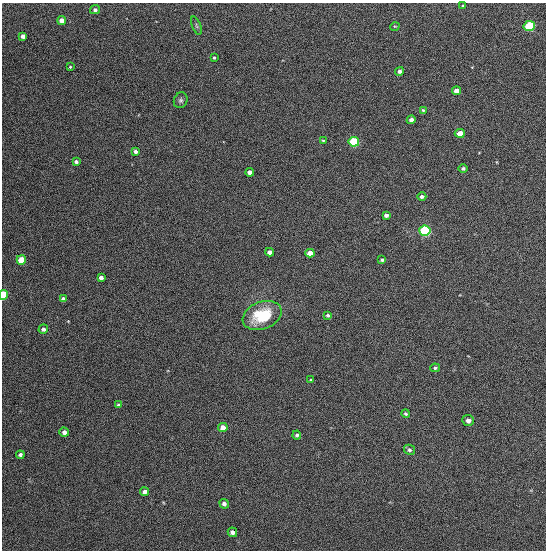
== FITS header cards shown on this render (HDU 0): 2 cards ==
NAXIS1  =                  544
NAXIS2  =                  548

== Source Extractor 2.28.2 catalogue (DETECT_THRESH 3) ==
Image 544 x 548 px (HDU 0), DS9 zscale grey, 1 PNG px = 1 image px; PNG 548 x 552 px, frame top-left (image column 1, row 548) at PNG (2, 3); each listed source drawn as its Kron ellipse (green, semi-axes under 4 px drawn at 4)
Background 1340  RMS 63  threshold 188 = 3 sigma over >= 5 px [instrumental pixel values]
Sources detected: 47; all 47 listed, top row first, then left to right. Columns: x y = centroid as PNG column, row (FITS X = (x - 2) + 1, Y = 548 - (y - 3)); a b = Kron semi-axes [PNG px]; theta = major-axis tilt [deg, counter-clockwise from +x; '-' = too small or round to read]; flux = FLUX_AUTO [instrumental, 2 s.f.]
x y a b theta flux
463 6 4 3 - 5600
95 10 5 4 - 11000
62 20 4 4 - 30000
196 26 10 3 -69 5900
395 26 5 3 - 3500
529 26 6 5 - 270000
23 36 4 4 - 15000
214 58 3 3 - 5300
70 67 3 3 - 3800
399 71 4 4 - 13000
456 91 4 4 - 32000
181 100 8 6 65 11000
423 110 3 3 - 4700
411 120 4 4 - 16000
460 133 5 4 - 52000
323 141 3 3 - 4700
354 142 5 5 - 320000
135 151 4 4 - 14000
76 162 4 3 - 13000
463 168 5 4 - 8800
250 172 4 4 - 23000
422 196 4 4 - 11000
386 215 4 3 - 12000
425 231 5 5 - 520000
270 252 4 4 - 22000
310 253 4 4 - 51000
21 260 5 4 - 110000
382 260 4 3 - 7900
101 278 4 4 - 20000
3 295 5 4 - 200000
63 299 4 4 - 17000
328 315 3 3 - 6700
262 316 20 13 21 190000
43 329 5 4 - 14000
435 368 5 4 - 7400
311 380 4 4 - 5200
119 405 4 3 - 7900
406 414 4 4 - 5800
468 420 6 5 - 19000
223 427 4 4 - 36000
64 432 5 4 - 18000
297 435 4 4 - 9700
409 450 6 5 - 9900
20 455 4 4 - 12000
145 492 4 4 - 19000
224 504 5 4 - 14000
232 532 5 4 - 15000
At the frame edge (FLAGS 8, measured only in part): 1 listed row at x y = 3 295